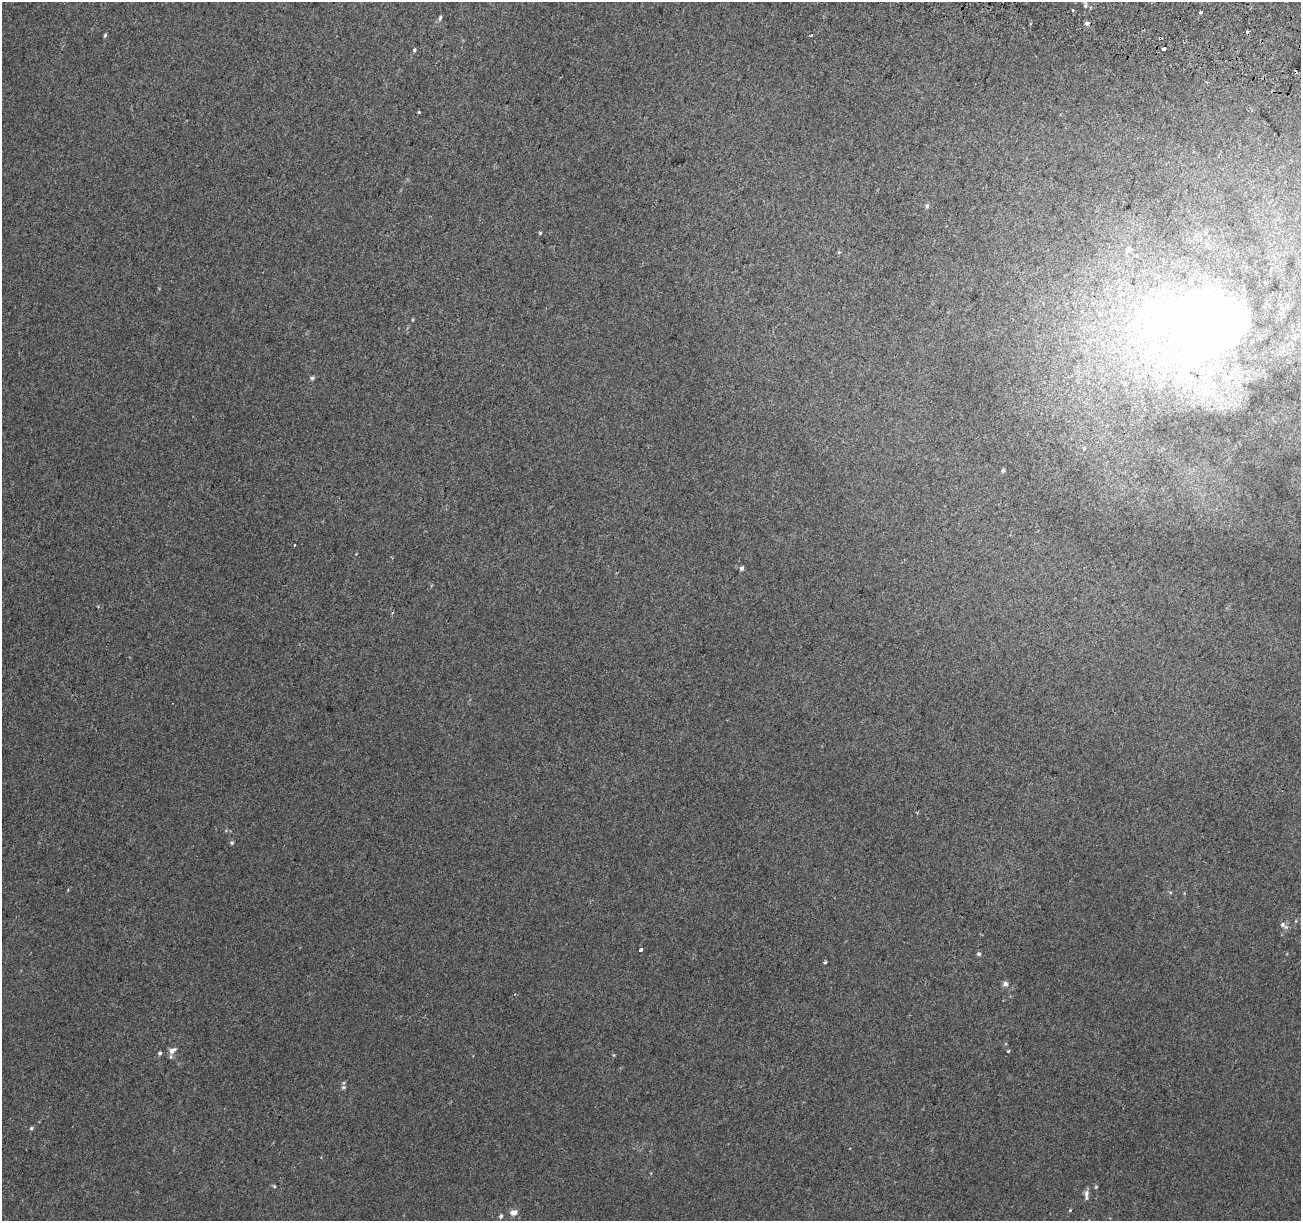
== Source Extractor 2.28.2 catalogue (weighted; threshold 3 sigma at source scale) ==
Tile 10 of 4 x 4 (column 2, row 3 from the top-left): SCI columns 1325-2623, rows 1552-2770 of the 5231 x 5470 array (HDU 1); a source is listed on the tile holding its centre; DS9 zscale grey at full resolution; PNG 1303 x 1223 px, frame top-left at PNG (2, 2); no overlay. Shown black and unused: <1% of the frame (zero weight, under 2 of 3 exposures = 2% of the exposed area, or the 3 px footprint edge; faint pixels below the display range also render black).
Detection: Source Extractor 2.28.2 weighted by HDU 2 'WHT'; one run over the whole footprint, this tile lists its part. Background 0.00368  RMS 0.0054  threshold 0.0244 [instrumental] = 3 sigma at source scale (4.5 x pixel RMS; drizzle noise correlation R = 1.50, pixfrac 1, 0.0396/0.0396 arcsec/px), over >= 5 px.
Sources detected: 37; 2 cosmic-ray / hot-pixel residue — not listed; the other 35 listed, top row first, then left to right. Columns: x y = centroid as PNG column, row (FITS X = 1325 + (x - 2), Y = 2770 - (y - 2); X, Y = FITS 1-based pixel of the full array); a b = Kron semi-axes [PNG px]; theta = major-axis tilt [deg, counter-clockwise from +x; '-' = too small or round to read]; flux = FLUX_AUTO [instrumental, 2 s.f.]
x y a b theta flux
1085 6 7 5 88 1.4
1201 12 3 3 - 3.5
440 18 7 4 75 1.1
1087 23 6 5 - 1.6
105 35 5 4 - 0.77
811 35 4 3 - 0.89
1160 38 3 2 - 0.81
1164 48 3 3 - 3.8
414 50 5 4 - 0.84
419 112 5 3 - 0.5
927 206 7 5 88 1
540 233 3 3 - 0.95
1128 249 8 7 - 1.8
839 252 5 3 - 0.5
1206 323 114 88 5 540
312 378 6 4 9 1
1003 470 5 4 - 0.9
742 568 5 4 - 1.6
232 843 5 5 - 0.79
1282 924 9 7 -60 2
641 950 3 3 - 2.7
979 954 5 5 - 1.3
825 962 3 3 - 2
1005 984 7 6 - 1.9
172 1051 10 7 42 3.5
1008 1051 4 3 - 0.48
160 1053 4 4 - 1.2
343 1087 6 5 - 0.99
31 1128 6 4 23 0.79
274 1186 5 4 - 0.65
1096 1187 5 4 - 0.59
1086 1193 10 6 80 2.4
1070 1210 4 3 - 0.5
514 1212 9 7 11 3.2
501 1216 5 4 - 1.3
Overlapping masked pixels (flux is a lower limit): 2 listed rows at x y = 1160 38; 1206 323
Isophote crosses this tile's border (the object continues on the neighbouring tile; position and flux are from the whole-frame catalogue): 1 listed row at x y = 1085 6